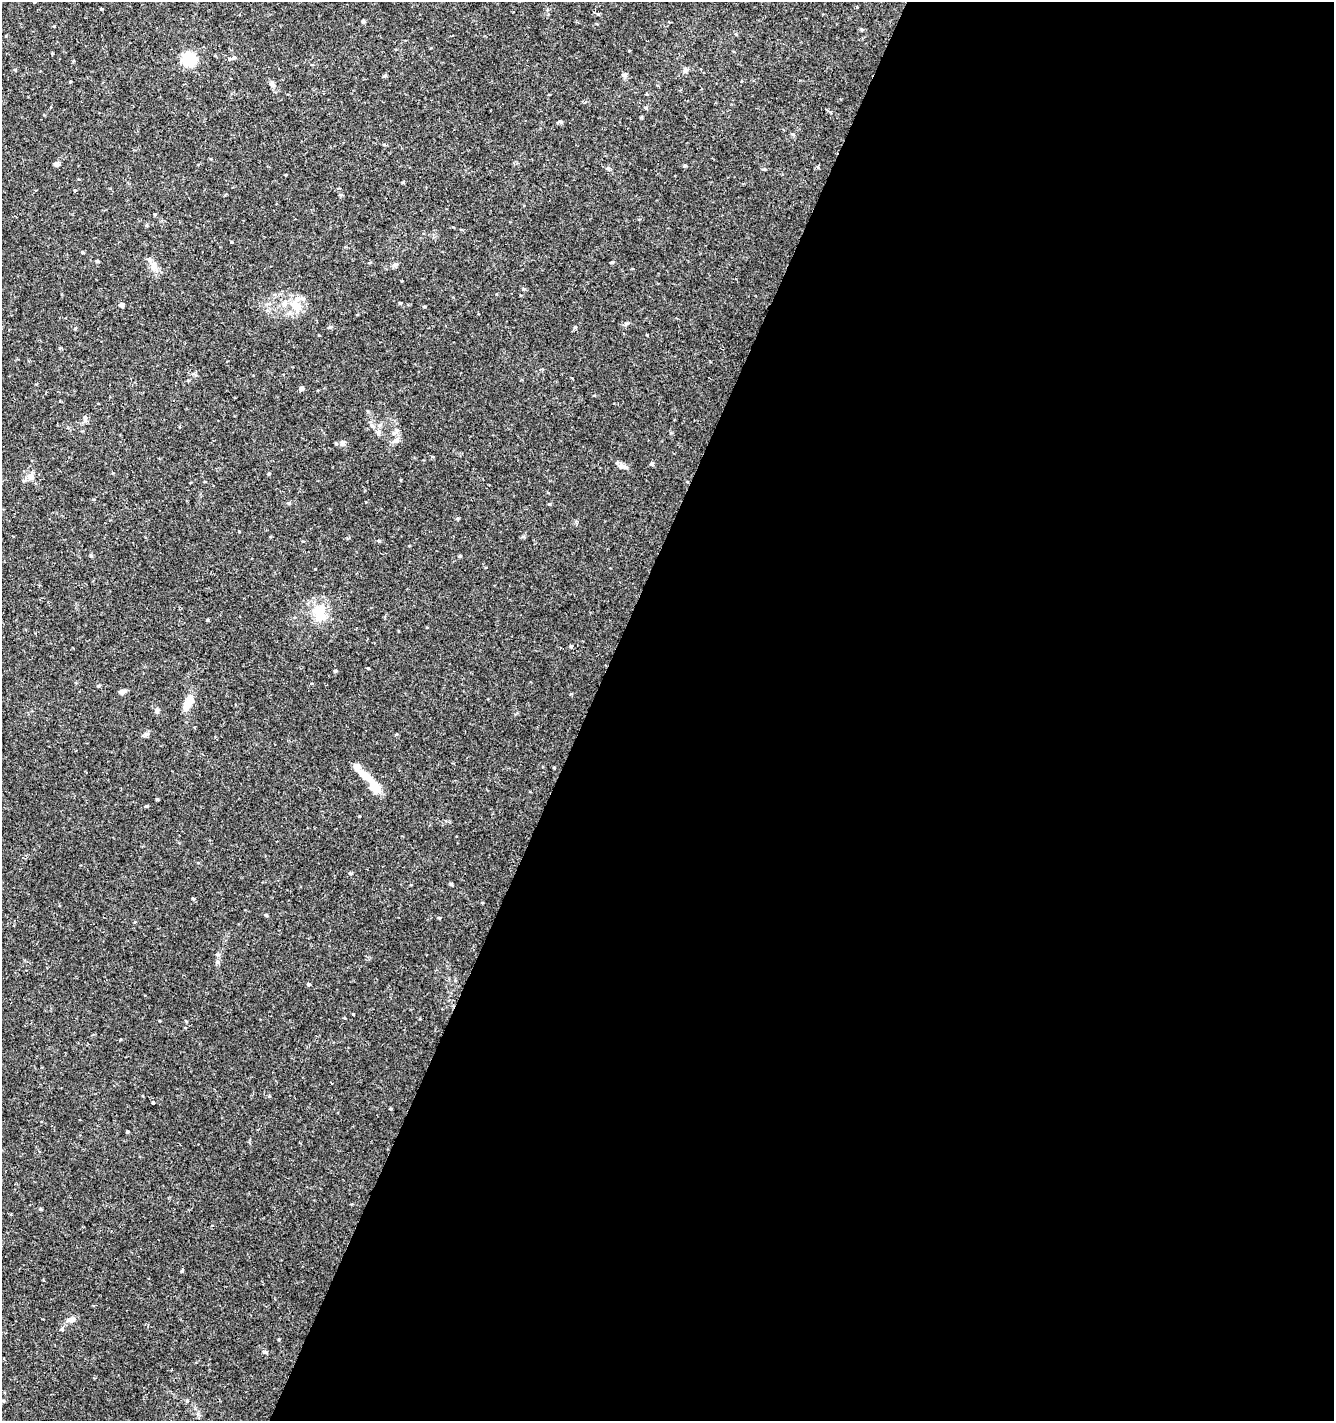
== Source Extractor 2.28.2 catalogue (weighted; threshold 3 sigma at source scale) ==
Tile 12 of 4 x 4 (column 4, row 3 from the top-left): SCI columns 4264-5595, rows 1423-2841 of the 5800 x 5692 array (HDU 1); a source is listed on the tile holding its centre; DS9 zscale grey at full resolution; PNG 1336 x 1423 px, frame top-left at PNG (2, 2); no overlay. Shown black and unused: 56% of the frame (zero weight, under 2 of 3 exposures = <1% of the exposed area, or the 3 px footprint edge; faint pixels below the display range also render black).
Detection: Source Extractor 2.28.2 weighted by HDU 2 'WHT'; one run over the whole footprint, this tile lists its part. Background 0.0364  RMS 0.0033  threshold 0.015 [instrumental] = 3 sigma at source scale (4.5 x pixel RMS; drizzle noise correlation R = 1.50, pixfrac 1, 0.0396/0.0396 arcsec/px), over >= 5 px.
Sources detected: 58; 2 inside a brighter listed object's ellipse — not listed separately; the other 56 listed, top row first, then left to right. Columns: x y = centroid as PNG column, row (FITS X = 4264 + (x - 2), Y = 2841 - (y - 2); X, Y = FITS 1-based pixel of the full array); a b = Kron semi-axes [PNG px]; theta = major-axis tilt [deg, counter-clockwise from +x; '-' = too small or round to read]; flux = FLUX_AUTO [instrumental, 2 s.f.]
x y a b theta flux
598 14 4 4 - 0.31
363 21 5 4 - 0.53
234 58 6 4 1 0.44
189 59 16 15 - 8.7
624 75 7 5 -1 0.66
272 84 8 5 -11 0.83
561 122 5 5 - 0.5
792 134 5 4 - 0.46
56 164 7 5 -45 0.83
403 182 4 4 - 0.32
74 190 3 3 - 0.67
611 262 5 3 - 0.3
396 264 6 4 1 0.57
154 266 12 7 85 2
400 303 4 3 - 0.34
122 305 6 5 - 0.75
296 306 16 11 -55 4.8
330 327 5 4 - 0.42
301 389 7 5 41 0.58
85 418 6 4 -72 0.58
378 432 7 5 31 0.69
394 433 8 6 26 1.2
396 440 7 6 - 1
335 443 5 3 - 0.31
342 443 7 6 - 1.2
623 466 15 6 -18 1.6
31 477 10 8 69 1.8
289 503 5 4 - 0.45
549 504 5 3 - 0.3
460 556 4 4 - 0.37
319 613 23 16 -72 7.6
208 620 5 3 - 0.28
368 668 4 3 - 0.28
335 671 4 4 - 0.38
98 686 5 4 - 0.38
122 692 9 6 20 0.98
188 702 21 8 63 4.3
157 711 8 5 -54 0.72
366 776 27 9 -34 5.1
157 799 4 3 - 0.3
146 806 4 3 - 0.37
350 873 5 4 - 0.37
451 884 5 4 - 0.42
193 899 4 3 - 0.53
266 915 4 4 - 0.4
439 918 4 3 - 0.32
309 984 3 3 - 1.3
353 1014 3 3 - 0.22
153 1103 3 3 - 1.2
390 1109 4 3 - 0.28
127 1132 4 3 - 0.96
41 1209 4 4 - 0.38
182 1271 4 4 - 0.36
71 1319 11 7 17 1.4
62 1329 5 4 - 0.45
187 1401 5 4 - 0.4
Unlisted compact peaks at least as high as the median listed source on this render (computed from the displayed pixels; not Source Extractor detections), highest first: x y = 575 327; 315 569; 523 289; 608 168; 98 261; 231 242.